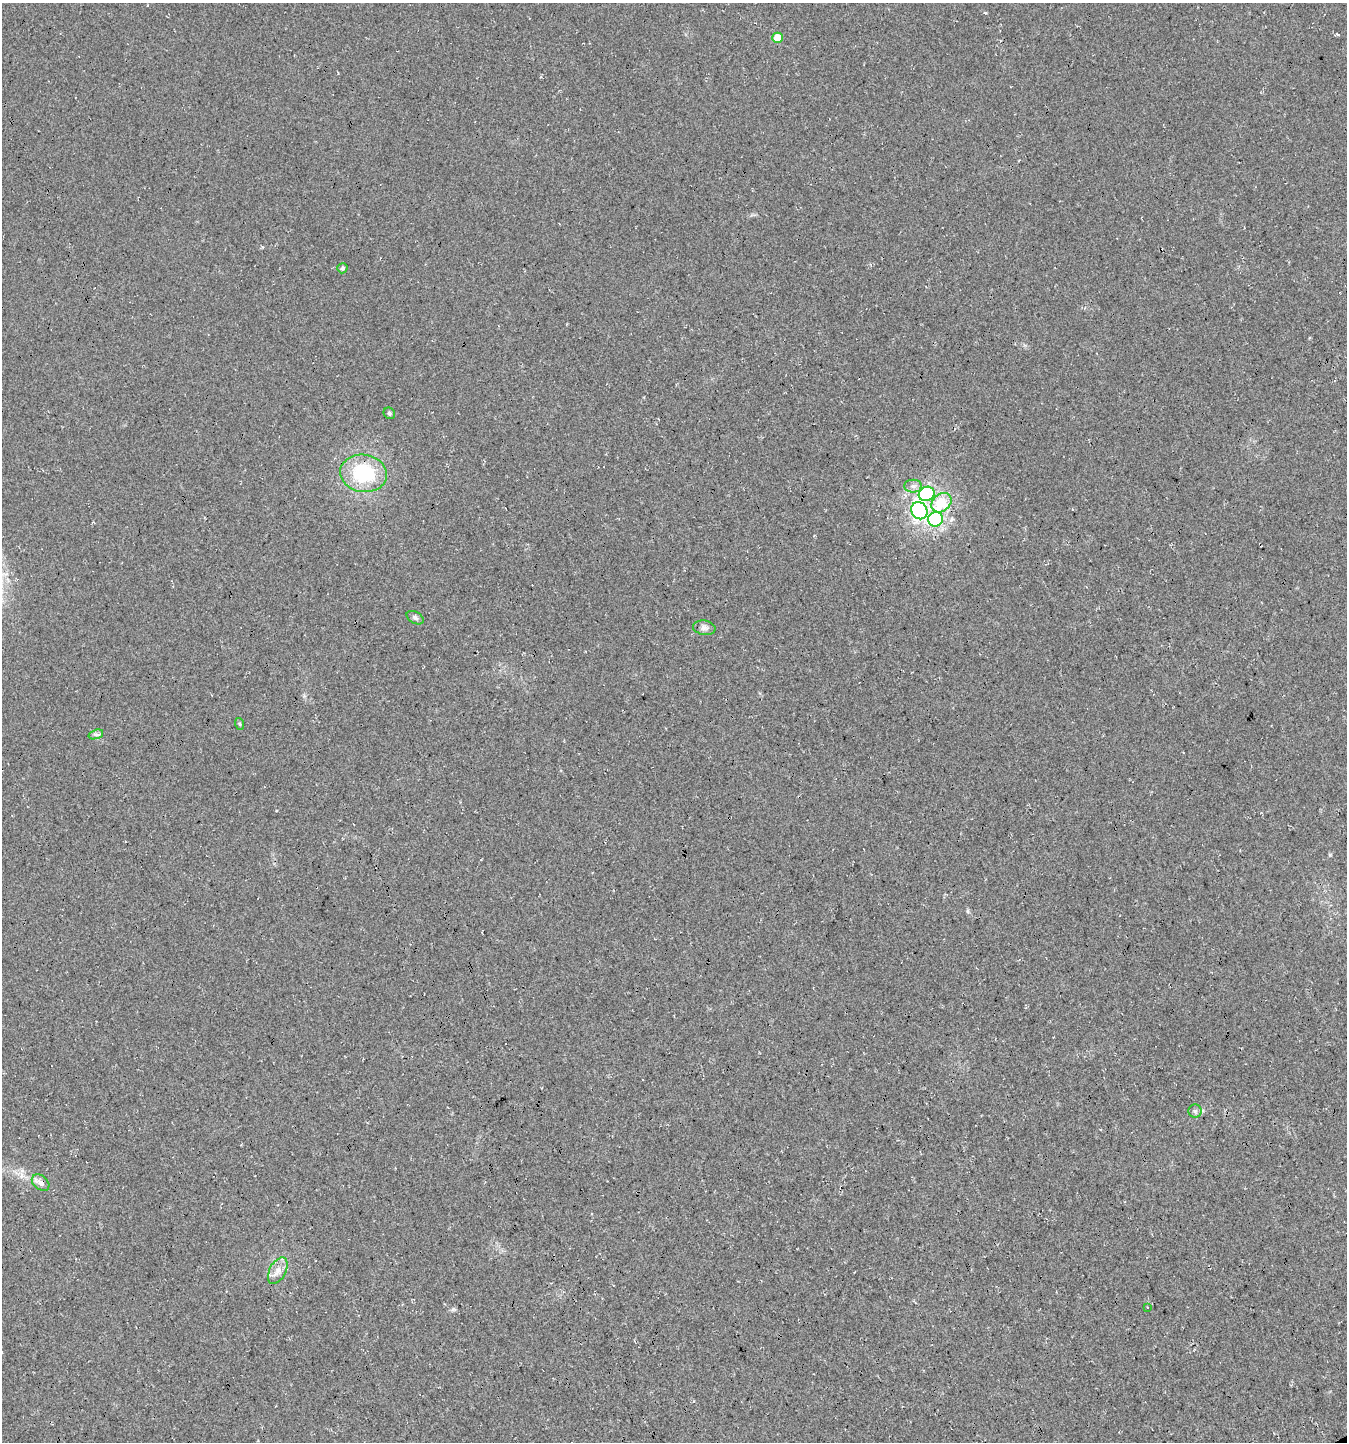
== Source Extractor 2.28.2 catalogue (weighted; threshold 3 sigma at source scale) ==
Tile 6 of 4 x 4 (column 2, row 2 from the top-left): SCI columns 1446-2790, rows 2881-4320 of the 5639 x 5759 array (HDU 1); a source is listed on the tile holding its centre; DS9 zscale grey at full resolution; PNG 1349 x 1444 px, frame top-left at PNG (2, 3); each listed source drawn as its Kron ellipse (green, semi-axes under 4 px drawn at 4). Shown black and unused: <1% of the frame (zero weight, under 3 of 4 exposures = <1% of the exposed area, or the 3 px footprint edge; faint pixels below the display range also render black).
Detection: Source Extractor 2.28.2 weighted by HDU 2 'WHT'; one run over the whole footprint, this tile lists its part. Background 0.0264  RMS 0.0068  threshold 0.0304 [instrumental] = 3 sigma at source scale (4.5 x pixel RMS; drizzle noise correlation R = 1.50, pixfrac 1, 0.0396/0.0396 arcsec/px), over >= 5 px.
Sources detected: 18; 1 cosmic-ray / hot-pixel residue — neither listed nor drawn; the other 17 listed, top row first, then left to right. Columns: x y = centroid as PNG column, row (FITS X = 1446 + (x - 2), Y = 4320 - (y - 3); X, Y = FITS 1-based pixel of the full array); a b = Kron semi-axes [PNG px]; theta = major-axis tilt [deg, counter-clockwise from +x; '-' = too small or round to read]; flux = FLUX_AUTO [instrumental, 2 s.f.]
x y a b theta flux
777 38 5 5 - 15
342 268 5 5 - 1.7
389 413 6 5 - 1.5
364 473 23 18 -9 48
913 486 9 6 -1 2.8
927 494 8 7 - 61
941 503 11 8 42 23
919 511 9 8 - 110
935 519 7 7 - 65
415 618 9 5 -30 1.8
704 628 11 7 -9 2.9
240 724 6 4 -70 0.79
96 734 7 4 18 1.6
1195 1111 6 6 - 1.7
41 1183 10 7 -40 3.2
278 1271 14 8 62 5.5
1147 1307 2 2 - 0.6
Overlapping masked pixels (flux is a lower limit): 1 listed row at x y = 935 519
Unlisted compact peaks at least as high as the median listed source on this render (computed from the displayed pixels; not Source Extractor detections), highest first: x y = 453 1309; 1330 855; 986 13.